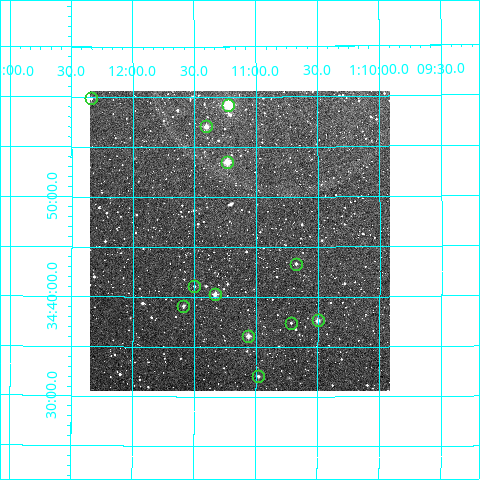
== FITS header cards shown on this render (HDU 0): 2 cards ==
NAXIS1  =                  300
NAXIS2  =                  300

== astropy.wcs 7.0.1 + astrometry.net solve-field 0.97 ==
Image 300 x 300 px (HDU 0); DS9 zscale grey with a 90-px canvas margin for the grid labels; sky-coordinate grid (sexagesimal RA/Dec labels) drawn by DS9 from the SOLVED WCS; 12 Tycho-2 reference stars matched to detected sources circled (green)
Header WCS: RA---TAN/DEC--TAN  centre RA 01:11:08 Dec +34:46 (17.78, +34.76 deg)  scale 6 arcsec/px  FOV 30.0' x 30.0'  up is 0 deg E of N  parity normal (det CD < 0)
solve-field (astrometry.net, Tycho-2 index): VERIFIED the header's WCS against the Tycho-2 star catalogue (12 matches, 0 conflicts) and refined it, rather than solving blind
Solved WCS: RA---TAN-SIP/DEC--TAN-SIP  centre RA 01:11:08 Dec +34:46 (17.78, +34.76 deg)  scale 6 arcsec/px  FOV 30.0' x 30.0'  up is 0 deg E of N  parity normal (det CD < 0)
The solver's refit moves the header's centre by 0.84 arcsec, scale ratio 0.9996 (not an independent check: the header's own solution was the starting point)
Tycho-2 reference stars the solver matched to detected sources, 12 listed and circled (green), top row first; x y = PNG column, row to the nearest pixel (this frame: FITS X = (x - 90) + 1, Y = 300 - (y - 91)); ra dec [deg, ICRS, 3 dp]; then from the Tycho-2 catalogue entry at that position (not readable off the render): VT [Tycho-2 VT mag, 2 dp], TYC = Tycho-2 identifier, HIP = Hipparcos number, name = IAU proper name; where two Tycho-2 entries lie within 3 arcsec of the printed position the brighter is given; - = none
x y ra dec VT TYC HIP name
91 98 18.085 +34.997 11.32 2299-916-1 - -
228 105 17.806 +34.987 8.70 2286-1212-1 - -
206 126 17.850 +34.951 10.58 2286-1247-1 - -
227 162 17.808 +34.891 9.51 2286-1107-1 - -
296 264 17.669 +34.722 11.50 2286-375-1 - -
194 286 17.875 +34.685 12.07 2286-611-1 - -
215 294 17.833 +34.671 10.39 2286-526-1 - -
183 306 17.897 +34.652 11.99 2286-1275-1 - -
318 320 17.625 +34.627 10.54 2286-784-1 - -
291 323 17.678 +34.624 12.27 2286-168-1 - -
248 336 17.765 +34.602 10.72 2286-189-1 - -
258 376 17.745 +34.534 11.35 2286-664-1 - -